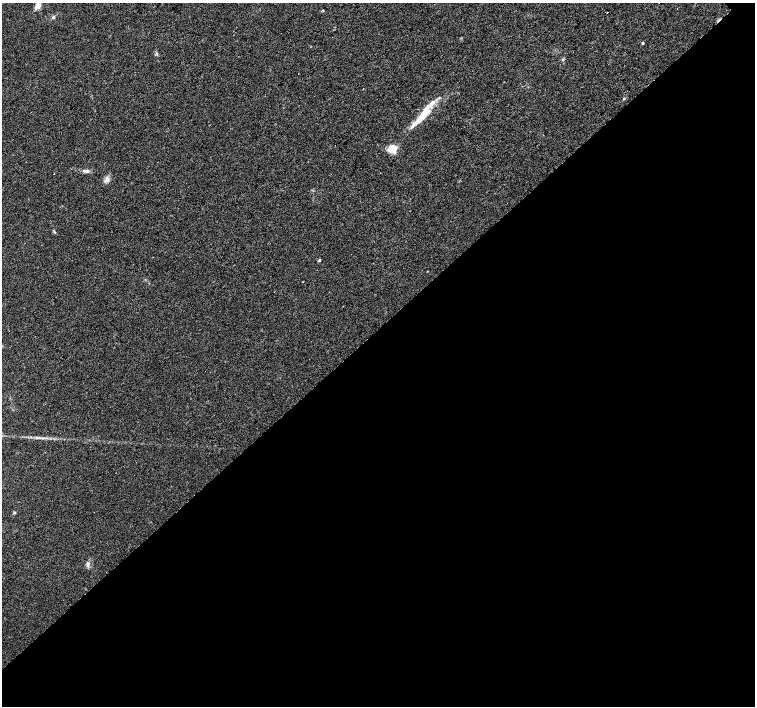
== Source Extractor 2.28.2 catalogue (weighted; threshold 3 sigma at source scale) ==
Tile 15 of 4 x 4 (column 3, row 4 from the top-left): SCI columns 3011-4516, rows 154-1561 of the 6026 x 6006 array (HDU 1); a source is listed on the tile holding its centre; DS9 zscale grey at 2 x 2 block average (1 PNG px = mean of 2 x 2 image px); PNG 757 x 708 px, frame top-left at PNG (2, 3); no overlay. Shown black and unused: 54% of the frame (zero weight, under 2 of 3 exposures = <1% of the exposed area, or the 3 px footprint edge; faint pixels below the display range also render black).
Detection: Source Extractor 2.28.2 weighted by HDU 2 'WHT'; one run over the whole footprint, this tile lists its part. Background 0.0278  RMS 0.0046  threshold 0.0205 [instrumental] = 3 sigma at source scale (4.5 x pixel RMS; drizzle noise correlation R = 1.50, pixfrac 1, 0.0396/0.0396 arcsec/px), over >= 5 px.
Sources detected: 17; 1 cosmic-ray / hot-pixel residue — not listed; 2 inside a brighter listed object's ellipse — not listed separately; the other 14 listed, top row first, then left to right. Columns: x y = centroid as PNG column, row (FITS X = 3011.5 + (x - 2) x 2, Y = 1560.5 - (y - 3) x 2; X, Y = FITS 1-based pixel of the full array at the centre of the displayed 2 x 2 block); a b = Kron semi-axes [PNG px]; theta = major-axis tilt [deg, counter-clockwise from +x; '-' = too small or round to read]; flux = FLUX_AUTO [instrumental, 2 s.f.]
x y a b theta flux
38 6 8 7 - 4.8
607 12 2 2 - 0.56
53 17 4 3 - 1.6
642 43 3 2 - 1.1
156 54 3 2 - 1
624 98 3 2 - 0.76
424 115 34 8 50 24
392 149 8 7 - 16
85 171 9 4 -10 3.4
54 174 2 2 - 0.66
107 180 10 5 50 4.1
319 260 3 3 - 1.8
15 512 3 2 - 0.83
88 564 6 4 89 2.6